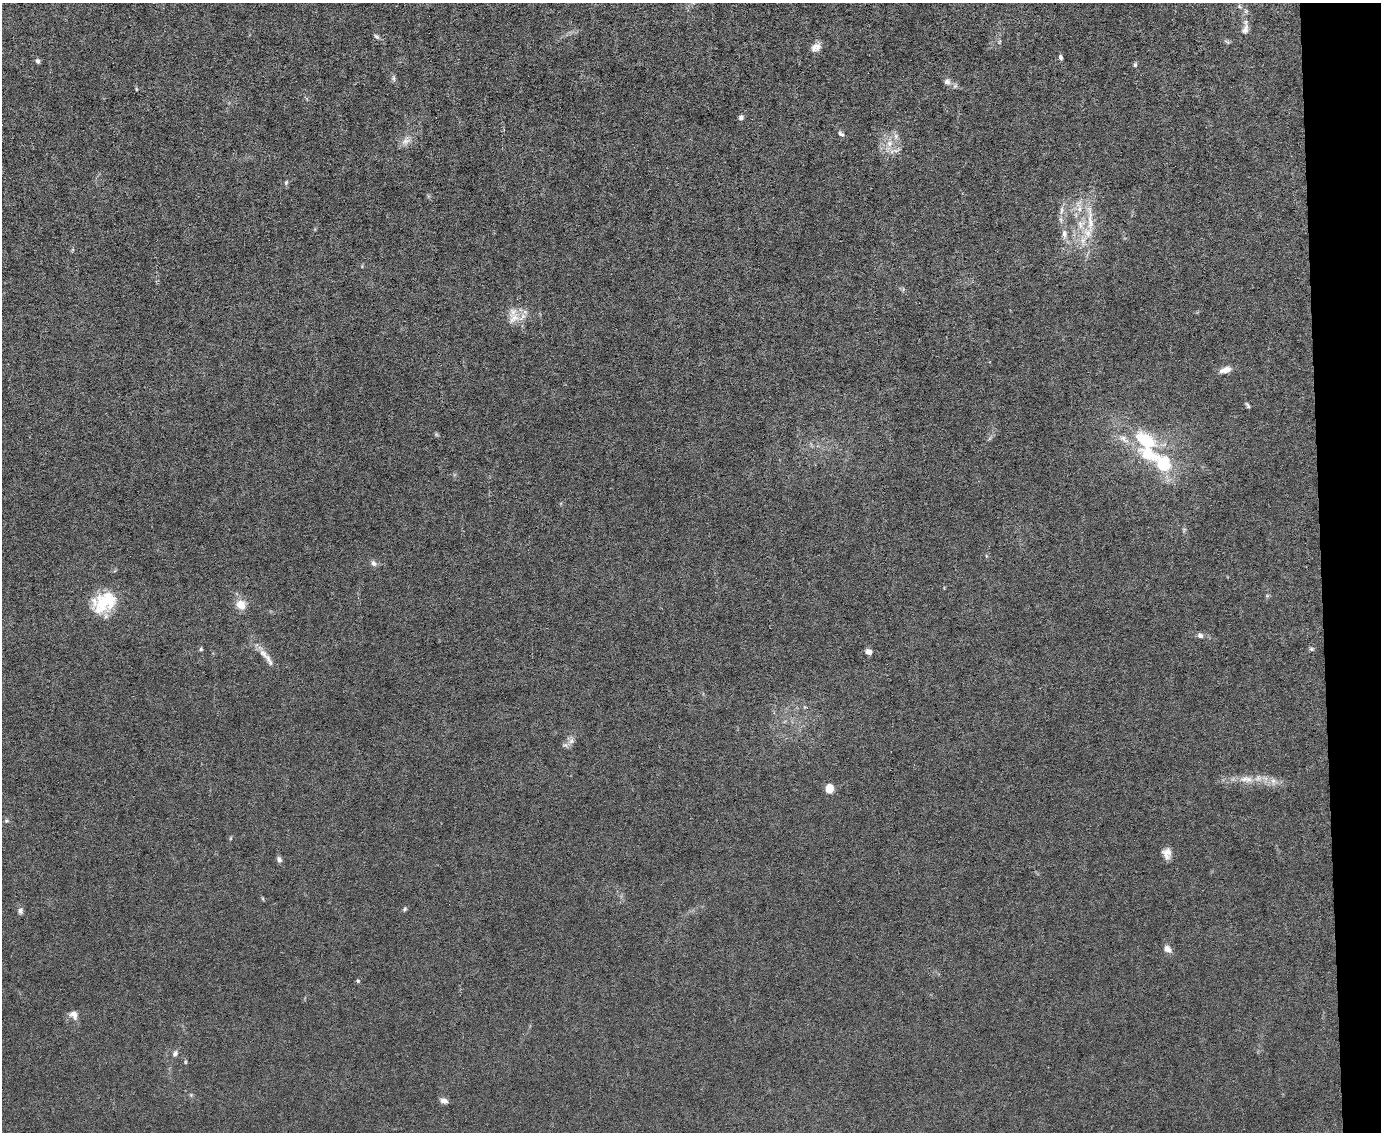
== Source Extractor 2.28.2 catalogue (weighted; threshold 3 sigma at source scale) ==
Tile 9 of 3 x 4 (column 3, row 3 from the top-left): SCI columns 2989-4367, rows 1131-2260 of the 4491 x 4519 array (HDU 1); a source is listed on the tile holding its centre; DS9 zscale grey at full resolution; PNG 1383 x 1134 px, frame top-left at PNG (2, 3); no overlay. Shown black and unused: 4% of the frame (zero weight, under 6 of 12 exposures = <1% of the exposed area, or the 3 px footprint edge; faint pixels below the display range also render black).
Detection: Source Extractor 2.28.2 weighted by HDU 2 'WHT'; one run over the whole footprint, this tile lists its part. Background 0.0159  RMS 0.0032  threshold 0.0131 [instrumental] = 3 sigma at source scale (4.09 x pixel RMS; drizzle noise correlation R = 1.36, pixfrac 0.8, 0.05/0.05 arcsec/px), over >= 5 px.
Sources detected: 64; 13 inside a brighter listed object's ellipse — not listed separately; the other 51 listed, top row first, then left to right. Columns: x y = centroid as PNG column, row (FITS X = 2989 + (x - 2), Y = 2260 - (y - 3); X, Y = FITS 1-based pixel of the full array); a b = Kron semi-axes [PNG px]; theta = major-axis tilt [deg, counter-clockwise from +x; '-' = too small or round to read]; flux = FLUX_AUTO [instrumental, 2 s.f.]
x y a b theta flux
1239 6 6 4 -47 0.5
1245 29 15 9 73 1.9
377 37 7 5 -44 0.72
999 42 6 4 71 0.41
816 47 14 10 39 2.2
1060 57 5 4 - 1
38 61 6 5 - 0.85
1135 65 6 4 74 0.53
393 78 9 5 86 0.75
947 81 9 9 - 1.3
741 117 6 5 - 0.99
842 135 10 5 -61 0.67
406 141 16 10 44 2.6
889 143 10 8 62 2.7
895 150 15 6 18 1.8
286 182 7 4 64 0.55
1079 206 22 8 -81 3.9
1061 210 13 6 81 1.7
1090 219 47 8 -86 7
1064 234 12 7 88 1.8
1083 240 21 10 79 4.8
513 318 21 16 41 5
1225 370 15 7 16 2.5
1248 405 7 4 -60 0.6
436 434 6 4 -45 0.43
1145 441 35 20 -47 20
1184 530 7 5 89 0.54
374 563 9 7 -40 1.2
1267 596 6 4 0 0.41
104 602 34 20 43 12
241 605 12 10 -40 4
1200 635 7 6 - 1.1
201 649 5 4 - 0.49
1312 649 7 5 19 0.55
869 652 7 5 -22 1.6
263 654 19 9 -45 3
571 741 9 8 - 1.5
1245 779 15 9 12 3.1
1273 781 10 7 -78 1.7
829 789 7 6 - 5.3
6 821 6 6 - 0.56
1167 853 13 10 -87 2.5
279 859 8 6 -62 0.96
405 909 7 5 54 0.55
20 911 8 7 - 1.1
1167 949 11 8 -33 1.7
358 981 6 5 - 0.5
74 1015 13 10 -55 2.1
175 1053 8 6 60 1
185 1062 5 4 - 0.38
444 1101 9 6 -18 1.5